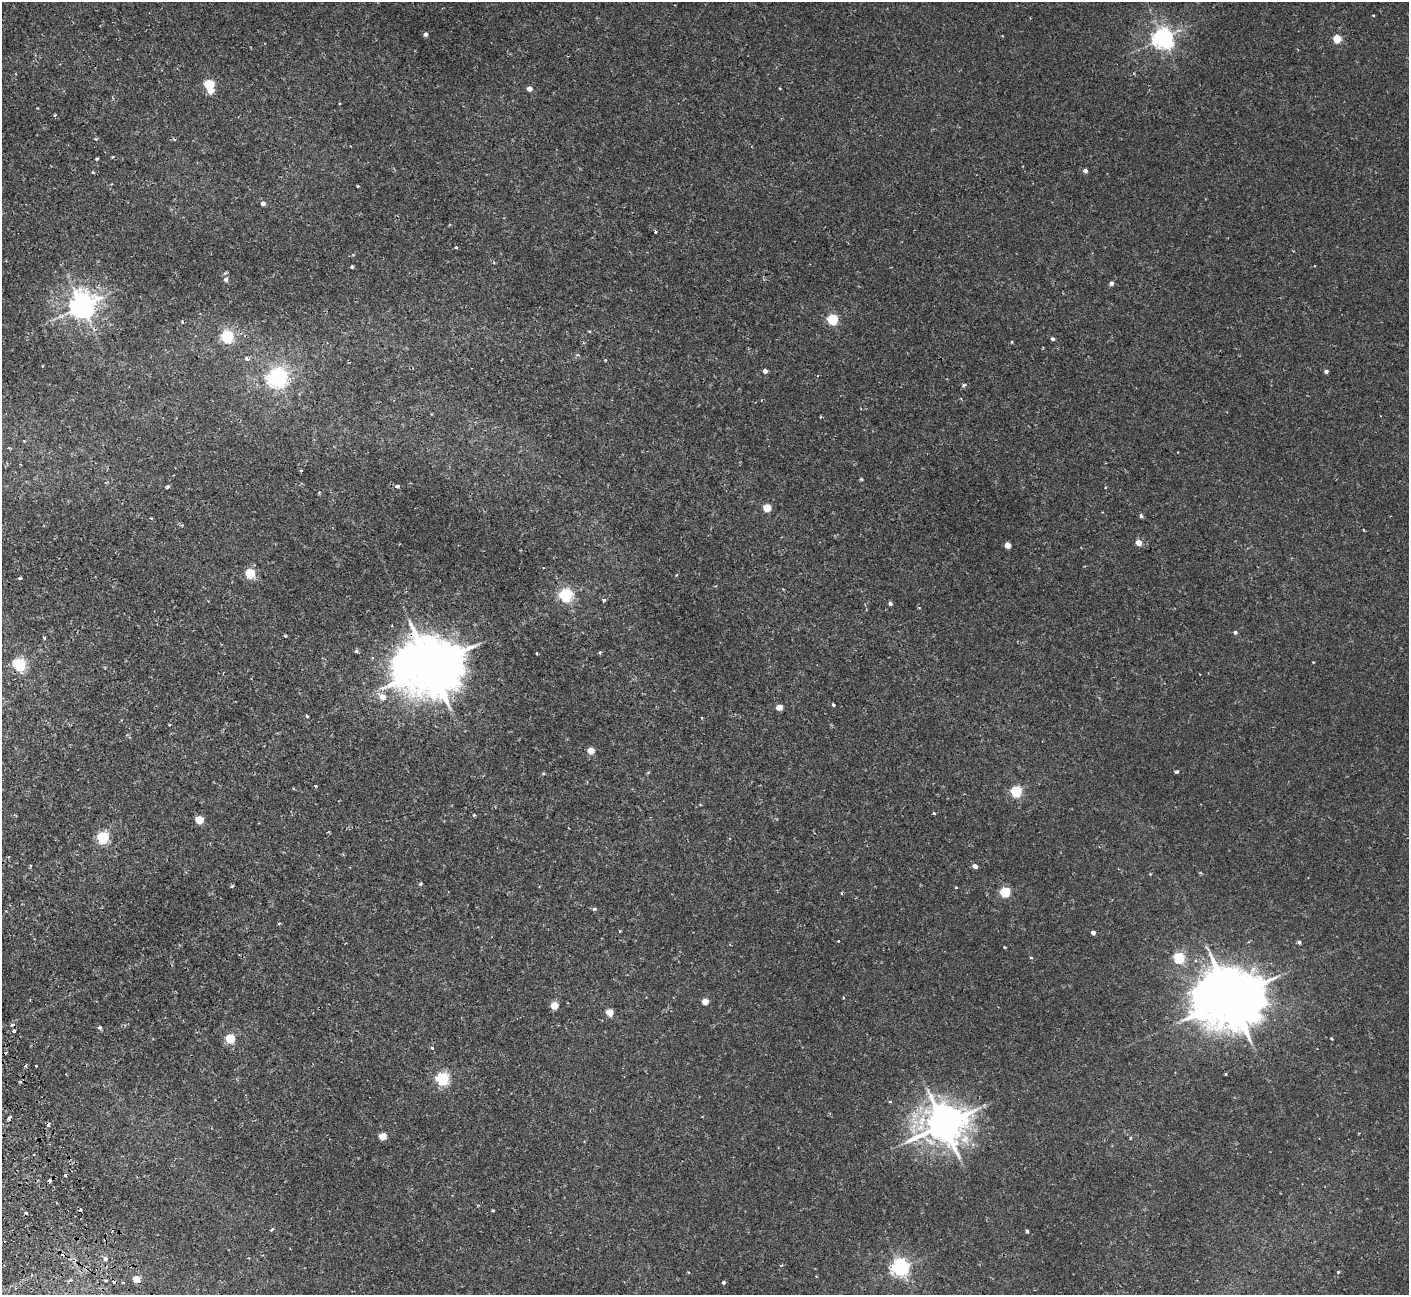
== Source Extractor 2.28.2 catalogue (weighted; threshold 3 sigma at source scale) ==
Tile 7 of 4 x 4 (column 3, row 2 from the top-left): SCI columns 2868-4274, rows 2774-4066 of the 5737 x 5675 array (HDU 1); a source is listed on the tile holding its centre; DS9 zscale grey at full resolution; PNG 1411 x 1297 px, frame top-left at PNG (2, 2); no overlay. Shown black and unused: <1% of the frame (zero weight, under 2 of 3 exposures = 3% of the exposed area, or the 3 px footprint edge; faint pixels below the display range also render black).
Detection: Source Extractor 2.28.2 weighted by HDU 2 'WHT'; one run over the whole footprint, this tile lists its part. Background 0.0324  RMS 0.0027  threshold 0.0123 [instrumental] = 3 sigma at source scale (4.5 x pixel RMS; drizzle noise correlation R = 1.50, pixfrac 1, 0.05/0.05 arcsec/px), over >= 5 px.
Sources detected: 118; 1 inside a brighter object's white glare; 12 cosmic-ray / hot-pixel residue — not listed; the other 105 listed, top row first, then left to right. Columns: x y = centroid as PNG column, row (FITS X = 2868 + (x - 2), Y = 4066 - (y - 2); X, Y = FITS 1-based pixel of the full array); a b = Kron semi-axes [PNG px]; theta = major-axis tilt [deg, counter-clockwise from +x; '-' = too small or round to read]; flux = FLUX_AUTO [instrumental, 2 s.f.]
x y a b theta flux
1373 15 3 2 - 0.19
426 34 4 4 - 0.86
1163 38 7 6 - 170
1337 38 5 4 - 9
209 84 5 5 - 20
529 89 4 4 - 1.8
55 115 4 3 - 0.24
113 157 4 3 - 0.28
97 159 4 3 - 0.31
1085 171 4 4 - 1
357 186 3 2 - 0.24
263 203 4 4 - 1.1
655 232 3 3 - 0.54
456 247 4 3 - 0.26
352 267 3 3 - 0.52
225 279 4 4 - 1.5
1111 283 4 4 - 0.91
82 306 8 8 - 310
832 319 5 5 - 25
589 331 5 3 - 0.21
227 336 5 5 - 39
1052 339 4 4 - 0.61
1012 342 4 3 - 0.21
247 359 4 3 - 1.3
605 360 4 3 - 0.22
765 371 4 4 - 1.1
1326 371 4 3 - 0.9
277 377 7 7 - 110
964 385 5 3 - 0.67
301 470 4 3 - 0.28
861 479 5 3 - 0.28
397 486 4 3 - 0.76
168 487 4 3 - 0.49
767 508 5 4 - 7.7
1141 516 4 3 - 0.64
1138 543 4 4 - 3.5
1008 545 4 4 - 3.6
250 573 5 5 - 17
677 575 4 3 - 0.24
20 578 4 3 - 0.57
566 595 6 5 - 51
604 600 3 3 - 0.61
890 603 4 4 - 0.67
1235 632 4 4 - 0.6
285 636 4 3 - 0.33
44 638 4 3 - 0.39
356 651 4 4 - 0.54
600 652 5 3 - 0.3
537 653 3 2 - 0.25
19 664 6 5 - 38
430 666 19 16 11 1800
383 697 6 5 - 2.9
833 705 4 3 - 0.36
779 707 5 4 - 3.7
307 716 4 2 - 0.48
169 725 3 3 - 0.27
591 750 5 4 - 4.1
1176 772 4 3 - 0.86
543 773 5 3 - 0.28
1016 791 5 5 - 29
934 813 3 3 - 0.44
474 815 4 3 - 0.42
199 820 5 5 - 8.5
103 837 5 5 - 32
975 866 4 4 - 1.6
1150 874 3 3 - 0.21
421 884 5 4 - 0.35
232 886 4 3 - 0.41
956 887 4 3 - 0.2
1005 892 5 5 - 21
594 909 6 5 - 0.43
279 923 4 3 - 0.31
1093 933 4 4 - 1.2
838 941 2 2 - 0.21
1299 942 4 4 - 0.49
1005 947 3 2 - 0.29
1031 958 4 3 - 0.27
1179 958 5 5 - 27
843 998 4 3 - 0.27
1230 998 20 16 13 2000
705 1001 4 4 - 4.4
554 1005 5 5 - 6.6
609 1012 5 4 - 5.2
100 1028 5 4 - 0.52
14 1031 4 3 - 0.46
230 1038 5 5 - 13
1332 1039 3 3 - 0.33
432 1048 4 3 - 0.72
442 1079 6 5 - 47
890 1102 5 3 - 0.25
9 1118 4 3 - 1.3
943 1124 12 11 - 720
383 1136 5 4 - 5.4
1130 1138 4 3 - 0.24
34 1154 3 2 - 0.58
493 1210 3 3 - 0.37
272 1229 4 3 - 0.35
1027 1231 3 3 - 0.59
105 1259 5 5 - 0.73
900 1268 6 6 - 110
1338 1272 4 4 - 0.32
136 1279 4 4 - 4.7
106 1280 3 3 - 0.62
123 1282 3 3 - 0.43
723 1282 4 4 - 0.5
Overlapping masked pixels (flux is a lower limit): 2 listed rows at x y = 430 666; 943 1124